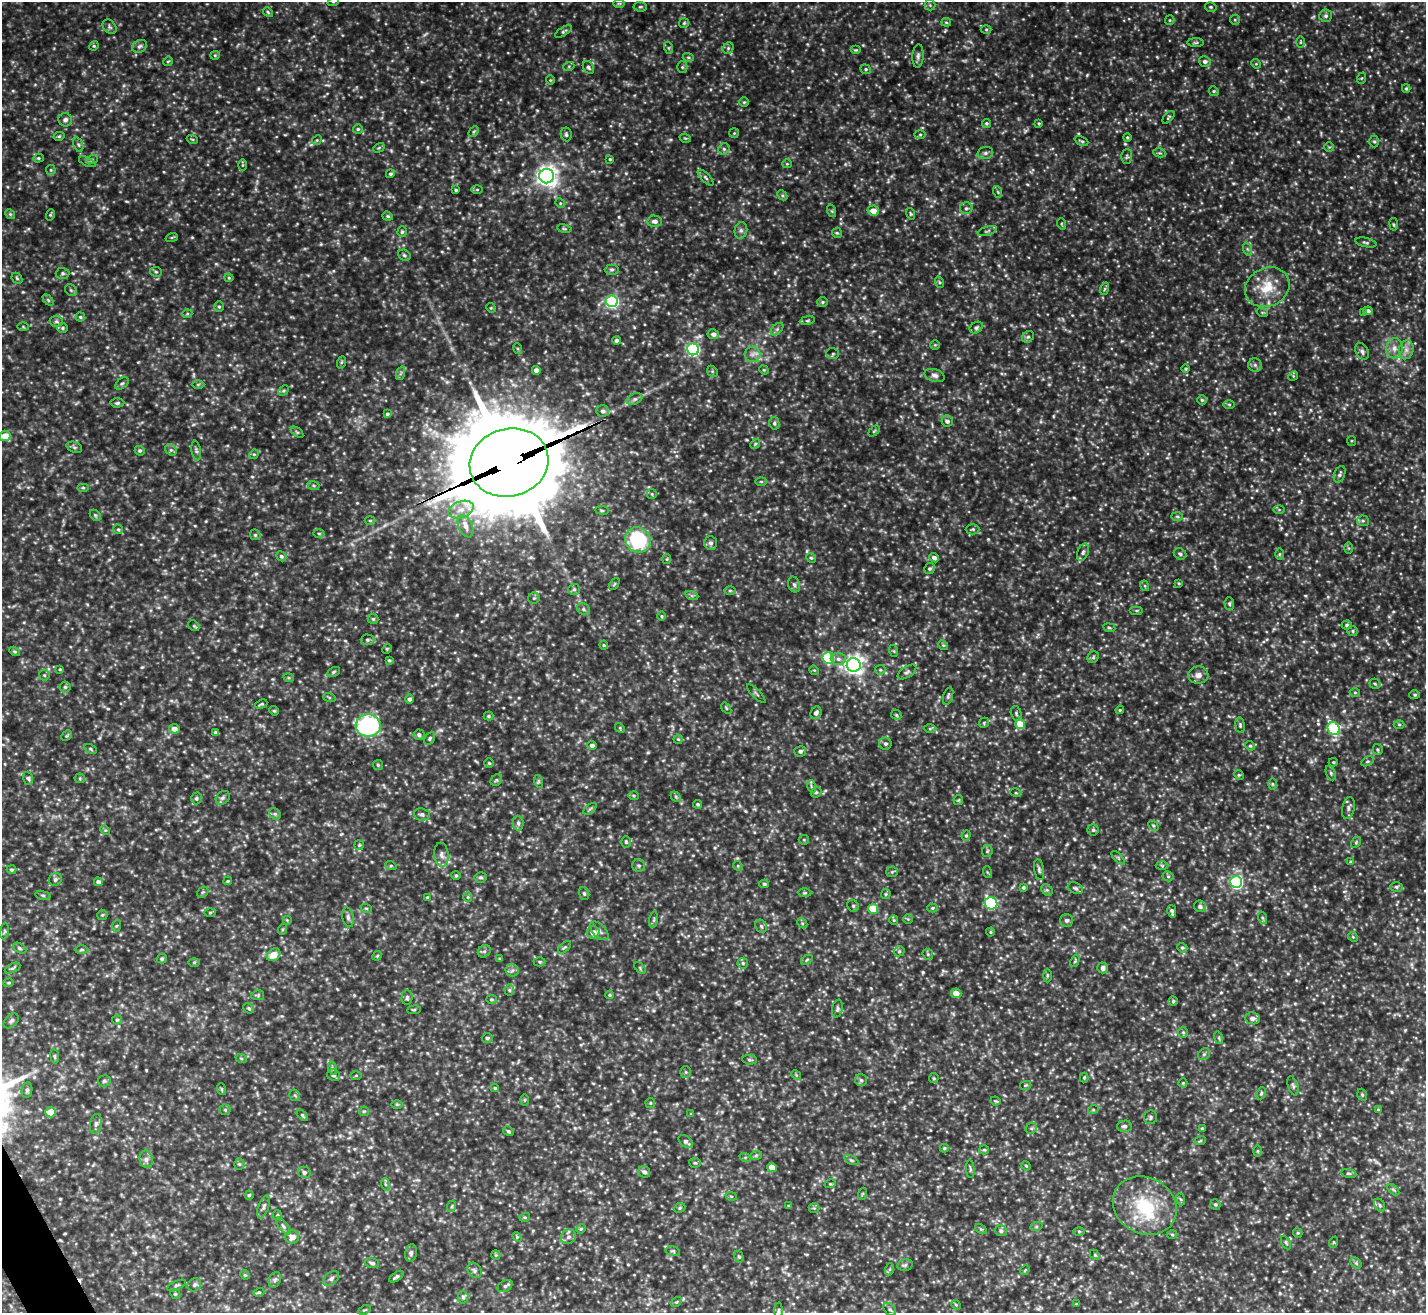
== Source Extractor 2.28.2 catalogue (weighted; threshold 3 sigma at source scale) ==
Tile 7 of 4 x 4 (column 3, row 2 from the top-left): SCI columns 2847-4270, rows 2775-4085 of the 5696 x 5683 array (HDU 1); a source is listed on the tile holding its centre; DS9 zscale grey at full resolution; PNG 1428 x 1315 px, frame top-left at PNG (2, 2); each listed source drawn as its Kron ellipse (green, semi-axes under 4 px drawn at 4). Shown black and unused: <1% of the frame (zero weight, under 3 of 5 exposures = <1% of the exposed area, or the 3 px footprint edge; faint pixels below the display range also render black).
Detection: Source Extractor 2.28.2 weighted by HDU 2 'WHT'; one run over the whole footprint, this tile lists its part. Background 0.232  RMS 0.028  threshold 0.126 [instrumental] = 3 sigma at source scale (4.5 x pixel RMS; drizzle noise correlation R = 1.50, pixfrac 1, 0.05/0.05 arcsec/px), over >= 5 px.
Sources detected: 643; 4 too faint to see at this stretch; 2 inside a brighter object's white glare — neither listed nor drawn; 3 inside a brighter listed object's ellipse — not listed separately; of the other 634, all 500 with FLUX_AUTO >= 2.84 (the completeness limit of this list) listed and drawn (134 fainter detections not listed), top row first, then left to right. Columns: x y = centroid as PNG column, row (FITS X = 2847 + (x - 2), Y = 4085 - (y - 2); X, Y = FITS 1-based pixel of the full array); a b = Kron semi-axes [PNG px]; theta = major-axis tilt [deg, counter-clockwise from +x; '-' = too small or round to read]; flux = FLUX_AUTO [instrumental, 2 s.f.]
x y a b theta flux
333 2 6 3 18 3.3
619 3 6 4 0 3.2
930 5 5 5 - 4.3
640 7 6 4 -6 4
1211 7 6 4 -14 3.9
268 12 5 4 - 3.5
1326 16 6 6 - 6.9
1170 20 5 4 - 3.5
1235 20 5 4 - 3.3
946 22 5 4 - 3
684 23 5 5 - 3.7
110 27 8 6 -49 6.1
986 29 5 3 - 2.9
563 31 9 4 33 5.3
1300 42 6 4 89 3
1196 43 8 4 1 4.3
94 46 5 4 - 3.3
140 46 8 6 31 7.1
669 48 6 4 -71 3.7
728 48 6 5 - 5.5
856 50 5 4 - 3.3
215 55 5 4 - 3.1
918 56 12 5 86 8.2
688 57 5 3 - 3
168 61 5 4 - 2.9
1205 61 6 5 - 7.8
1256 64 5 4 - 2.9
569 66 5 3 - 3
588 67 7 5 -57 6
682 67 5 5 - 4.2
866 69 5 4 - 4.4
1362 78 6 3 70 2.9
550 80 4 4 - 3
1406 88 4 3 - 3.4
1214 91 5 4 - 3.4
744 102 5 5 - 3.4
1168 117 8 3 49 3.5
65 120 7 6 - 9.6
986 123 4 4 - 4.1
1039 123 3 3 - 3.3
358 129 5 5 - 4
474 132 6 4 46 3.5
734 133 5 5 - 3.6
566 134 7 5 -81 5.3
920 135 5 4 - 3.7
59 136 5 4 - 3.9
1127 137 4 4 - 3.5
685 138 6 3 -17 2.9
192 139 5 3 - 2.9
317 140 5 4 - 3.5
1081 141 7 4 -24 4.1
1374 141 6 5 - 4.4
78 145 7 4 -70 5.1
1329 147 5 5 - 3.6
379 148 6 4 30 3.7
724 149 6 5 - 4.8
985 153 8 6 15 7
1160 153 6 4 -9 3.8
1127 156 7 5 88 5.3
38 158 5 4 - 4
610 159 4 3 - 3.1
92 160 6 3 20 3.6
87 162 9 4 -24 4.8
787 164 5 4 - 2.9
242 165 6 4 89 3
51 170 5 5 - 3.6
390 174 4 4 - 4.8
547 176 7 7 - 1700
706 178 10 4 -46 6
477 189 5 3 - 2.9
456 190 4 3 - 4
998 192 6 3 -71 3.6
782 195 6 4 -45 4
560 203 5 4 - 3.1
966 208 6 6 - 6.5
832 211 6 4 -71 3.7
873 211 5 5 - 25
10 214 5 4 - 3.8
911 214 6 4 -73 3.2
50 215 6 4 71 3.3
388 216 5 4 - 3.7
655 221 7 6 - 11
1062 224 6 3 -71 3
1394 224 6 3 -81 3.4
564 229 7 3 -9 3.6
741 230 8 6 76 8.6
987 231 10 4 18 5.8
402 232 5 4 - 3.9
837 233 5 5 - 3.8
172 237 6 4 19 3.1
1366 242 11 4 -12 5.8
1247 249 7 4 -71 4.8
404 255 6 5 - 5
612 270 7 5 2 5.5
156 272 6 5 - 4.1
62 273 7 5 0 5.8
17 278 6 4 -47 4.1
229 278 4 4 - 3
939 282 6 3 -71 3.4
1267 287 23 19 25 72
1104 289 6 4 70 4.2
71 290 6 5 - 4.7
48 300 6 4 -45 3.7
612 301 6 6 - 480
823 302 5 5 - 4.5
219 307 5 4 - 4
491 308 5 4 - 2.9
1368 311 4 4 - 8.2
1262 312 6 3 -18 3.1
1364 312 4 4 - 2.9
187 314 5 3 - 2.9
80 317 4 4 - 3.7
807 320 7 4 9 4.1
56 321 6 5 - 6
23 327 6 4 -2 2.9
62 328 5 5 - 4.2
976 328 7 5 32 6.3
777 329 7 4 45 5.5
713 334 5 5 - 11
1028 337 6 5 - 5.3
617 341 4 4 - 8.7
935 345 4 4 - 3.1
1394 348 10 8 77 17
518 349 5 3 - 3.4
693 349 6 6 - 440
1406 350 10 7 75 14
1362 351 9 6 -63 8.5
752 354 8 8 - 13
833 354 6 5 - 4.6
342 362 6 4 70 3.6
1255 365 7 6 - 7.4
1186 369 4 4 - 3.5
536 370 4 4 - 13
764 370 5 4 - 2.9
712 371 6 4 -46 4.2
401 373 7 4 70 5
935 375 10 6 -17 9.5
1293 376 5 4 - 3.2
122 383 8 5 39 5
198 384 6 4 1 3.6
283 391 6 4 44 3.6
635 399 8 5 26 7.2
1202 400 5 4 - 3.8
117 403 7 4 3 5.4
1229 404 6 4 -1 4.2
603 411 6 6 - 8.4
387 414 4 3 - 4.1
947 421 6 5 - 9.2
774 423 6 5 - 5.7
874 431 6 4 45 3.3
297 432 7 4 -36 3.7
5 436 5 5 - 36
1351 441 5 4 - 3.1
755 444 5 4 - 3.7
74 447 8 5 -19 6
171 450 6 5 - 5.6
140 451 5 4 - 5
196 451 10 4 -82 5.9
254 454 5 4 - 3.1
509 463 40 34 16 43000
1340 474 9 5 69 6.8
761 482 6 4 -1 3.6
313 485 6 4 -18 4.1
83 488 6 4 0 3.3
652 494 5 5 - 3.7
461 510 13 8 20 28
602 510 7 3 -8 3.5
1279 510 6 4 -1 3.3
95 515 6 4 -45 4.4
1177 517 6 4 -2 3.7
370 520 5 3 - 3.4
1363 521 6 5 - 5.3
466 526 12 7 -66 19
118 529 5 4 - 3.6
973 529 7 5 1 4.8
319 533 6 4 -2 3.5
255 535 6 5 - 4.3
638 540 13 12 - 210
711 543 7 6 - 8.4
1349 548 6 4 -89 3.2
1083 552 9 5 68 7.4
1180 554 6 5 - 5.9
1279 554 6 4 89 3.8
281 556 5 4 - 5
811 558 5 4 - 3.8
934 558 5 4 - 8.7
667 559 5 4 - 3.2
930 568 5 5 - 5.7
1179 583 4 3 - 2.8
614 584 7 3 53 3.4
794 584 8 6 -72 6.6
1145 586 5 3 - 2.9
574 589 6 5 - 5.1
730 590 6 4 0 3.6
692 596 6 4 -19 4.9
534 598 5 5 - 4.3
1229 604 6 4 -86 4.5
583 609 7 5 -37 5.4
1137 610 7 3 0 3.7
661 616 5 3 - 2.9
373 619 5 5 - 4.3
1347 625 5 4 - 4.4
194 626 6 4 -43 4.3
1109 628 6 3 -9 3.3
1353 631 5 5 - 4.2
367 640 7 5 -1 4.9
604 645 4 4 - 3
943 645 5 4 - 3.6
387 649 5 4 - 2.9
15 651 6 4 -32 3.6
894 651 6 4 -71 3.1
1093 657 6 5 - 4.3
828 658 6 5 - 210
838 659 7 6 - 9.5
389 660 3 3 - 3.9
854 665 7 7 - 1200
60 669 4 3 - 2.8
814 670 5 4 - 2.9
880 670 5 5 - 3.7
333 672 7 4 28 4.4
907 672 10 5 33 7.4
44 675 5 5 - 4
1198 675 10 8 4 16
289 678 5 3 - 3.1
1375 684 5 5 - 4.4
65 687 5 5 - 5.1
1355 692 5 3 - 3
756 694 12 3 -45 4.5
1415 695 5 4 - 4
948 696 9 4 73 5.3
329 697 6 4 -19 3.6
409 699 4 4 - 7.4
261 704 6 3 24 3.8
726 708 6 3 -54 2.9
1120 710 4 4 - 2.9
274 711 5 4 - 3.6
816 713 6 5 - 9.2
1016 713 7 5 -76 5.3
896 715 5 4 - 3.8
488 716 5 4 - 3.9
984 723 6 4 48 3.6
1020 724 5 4 - 64
1399 724 5 3 - 2.9
368 725 12 11 - 350
1240 725 8 5 -83 5.3
620 728 5 4 - 3.3
174 729 5 4 - 16
930 729 6 4 2 3.7
1334 729 6 6 - 260
215 732 4 3 - 4.5
419 735 5 5 - 7.3
67 736 6 4 45 3.4
430 738 7 4 61 4.8
678 739 4 4 - 3.1
885 744 6 6 - 6.6
592 745 5 4 - 8.4
1250 746 5 4 - 3.4
91 749 7 4 -28 3.8
1378 749 5 5 - 4.1
800 751 6 5 - 7.4
1368 761 7 4 30 4
1333 762 4 3 - 3.2
489 763 4 4 - 3.5
378 765 5 5 - 3.8
1331 773 7 4 -69 5.3
1239 775 5 4 - 2.9
28 778 7 5 -71 4.8
80 778 5 5 - 3.7
496 780 6 5 - 4.6
538 781 6 4 -72 3.9
1272 784 6 4 -89 3.5
811 786 6 4 -72 4
816 792 6 4 42 3.9
1016 793 5 3 - 2.9
634 796 5 4 - 3.5
676 797 6 4 -45 3.7
196 798 6 5 - 5.1
223 798 7 6 - 7.1
958 800 5 5 - 3.2
698 804 4 4 - 4.1
1348 808 11 6 77 8.7
590 809 8 4 37 4.9
275 814 6 5 - 4.7
422 814 8 6 -6 8.2
518 823 7 5 -89 6.9
1153 826 6 4 -44 3.7
105 830 5 4 - 3.1
1093 830 5 5 - 5.4
966 835 5 4 - 3.8
804 840 5 5 - 3.5
626 842 6 4 -88 3.8
1356 842 6 4 57 3.2
359 845 5 4 - 3.3
987 851 6 5 - 4.3
441 855 12 7 -83 12
1118 858 8 3 -45 4
1350 862 4 3 - 2.9
391 866 6 3 -19 3.3
639 866 6 6 - 6.1
738 866 5 4 - 3.4
1162 866 6 4 -2 4
11 870 5 4 - 4.8
1039 870 10 5 -81 6.7
892 872 6 5 - 4.2
987 872 6 3 -71 2.9
456 875 4 4 - 3.3
1168 876 5 5 - 4.2
480 877 6 5 - 5
55 879 7 6 - 7
228 881 4 3 - 3.2
98 882 4 4 - 9.1
1236 882 6 6 - 420
764 884 5 4 - 3.9
1023 887 4 4 - 4.5
1396 887 6 4 1 4.7
1075 888 8 5 -25 6.7
1047 890 6 5 - 5
203 892 6 4 43 4.2
584 893 6 5 - 5.7
805 893 7 3 0 4.1
886 894 5 4 - 3.6
43 895 8 4 -9 4.6
427 897 3 3 - 2.9
468 897 5 4 - 3.3
991 903 6 6 - 370
853 906 6 5 - 4.8
1200 906 6 5 - 8.6
366 908 6 3 -18 3
932 908 5 4 - 3.4
873 909 5 5 - 69
1172 911 6 3 -78 6.9
210 912 6 4 2 3.2
102 915 5 5 - 3.8
348 917 10 5 -78 7.6
1263 918 6 4 -70 4.2
908 919 5 4 - 3
287 920 5 5 - 3.3
654 920 8 4 81 4.9
894 920 5 4 - 3.1
1066 920 6 6 - 7.4
802 923 5 4 - 4.5
116 926 6 4 71 3.5
761 926 7 5 -62 5.2
283 929 5 3 - 3.1
4 931 8 4 82 4.4
599 931 11 6 -46 9.8
593 932 6 6 - 23
990 932 4 4 - 3
1353 937 5 4 - 3.2
565 947 8 4 42 4.4
19 948 7 4 -28 5.1
1182 948 5 4 - 4.6
81 950 7 3 0 4.1
484 951 7 5 42 6
899 951 6 4 46 3.6
928 954 6 5 - 4.3
274 955 7 5 38 30
377 956 5 4 - 2.9
162 959 5 5 - 4.7
500 959 4 3 - 3
807 960 6 4 34 4.1
1075 961 6 4 65 3.8
194 962 6 4 1 3.6
540 962 6 4 -1 3.8
743 963 5 5 - 5.1
12 968 8 4 26 5.2
640 968 7 4 -47 4.1
1103 968 5 5 - 11
512 970 6 6 - 7.5
1047 975 7 3 -90 3.5
9 983 5 4 - 3.8
509 990 5 5 - 4.5
956 993 5 5 - 21
258 995 6 5 - 4.1
610 995 4 4 - 3.1
407 997 7 5 88 5.4
491 999 5 4 - 3.6
1173 1001 4 4 - 3.9
249 1008 6 4 -43 3.9
837 1009 9 5 78 6.2
414 1010 6 3 8 3.1
1252 1018 7 6 - 12
117 1020 5 4 - 3.5
11 1021 9 6 45 7
1183 1032 5 5 - 4.2
487 1038 5 4 - 4.8
1219 1038 6 4 -73 4.3
1204 1054 6 5 - 5.5
55 1056 7 3 -82 4.1
241 1058 6 3 -19 3.4
750 1060 7 4 -4 4.8
332 1068 7 4 -71 4.6
686 1072 5 5 - 4.2
334 1075 7 5 -28 6.4
356 1075 6 4 2 3.2
796 1075 5 4 - 3.7
934 1078 5 5 - 3.4
1084 1078 5 4 - 3.2
861 1080 6 6 - 5.6
104 1081 6 5 - 5.1
1183 1083 4 4 - 3
1026 1085 5 4 - 3
1293 1086 10 5 -72 6.4
495 1088 4 4 - 3.4
221 1089 6 4 -71 3.3
27 1090 8 5 81 6.9
1261 1093 6 4 69 4.3
295 1095 6 5 - 4.5
1362 1095 6 4 -70 4.4
525 1100 5 3 - 3
995 1101 5 3 - 3.3
650 1103 5 5 - 3.5
397 1104 6 4 0 3.5
225 1110 5 5 - 3.9
1093 1110 5 3 - 2.9
1378 1110 4 4 - 3.3
364 1111 5 4 - 3.3
51 1112 5 5 - 41
691 1114 4 4 - 3.1
303 1115 7 3 -49 3.7
1150 1117 7 6 - 6.1
96 1124 10 6 81 8.4
1124 1126 7 6 - 9
1031 1128 6 5 - 4.7
1202 1128 4 3 - 3
508 1131 5 4 - 4.7
1200 1141 6 3 19 2.8
686 1142 8 5 -40 8.7
944 1148 4 3 - 4.1
984 1150 5 4 - 3.3
1258 1151 6 4 90 3.4
756 1155 6 4 19 4.4
745 1157 6 4 -18 3.5
146 1159 9 6 -77 11
851 1160 7 4 -27 4.5
695 1163 6 5 - 4.4
239 1164 5 5 - 3.9
1026 1166 5 4 - 3.1
772 1168 5 4 - 28
970 1169 9 3 -85 4.3
304 1172 6 5 - 7.5
644 1172 6 5 - 8
1349 1173 7 3 -9 4.6
385 1184 6 4 -72 4.6
830 1184 6 3 17 3
1393 1190 7 4 -44 4.6
862 1194 6 4 71 3.2
249 1195 4 4 - 3.6
731 1196 6 3 -18 3.5
1180 1199 6 4 -69 3.9
1215 1204 5 5 - 4.4
1380 1205 7 5 -60 5.5
452 1206 6 3 71 4
789 1206 3 3 - 3.1
1145 1206 33 28 -29 160
264 1207 12 5 70 9
680 1208 6 4 24 4
814 1208 5 5 - 4.1
277 1215 5 4 - 3.4
525 1217 5 3 - 3.2
283 1226 10 4 -51 7.9
1036 1227 6 4 19 4.1
581 1229 5 4 - 3.6
981 1229 6 4 -32 3.6
1001 1231 6 5 - 7.1
1079 1231 6 4 -1 3.3
1298 1233 5 4 - 3.2
1172 1234 5 3 - 3.3
292 1237 7 6 - 21
517 1237 5 4 - 3.2
568 1237 8 7 - 11
1334 1242 6 3 71 3
1286 1243 7 4 -63 3.8
673 1251 7 4 -15 5
411 1253 8 6 79 7.3
496 1255 5 4 - 3
1095 1255 6 4 -45 3.2
739 1257 6 4 -73 4.1
372 1263 7 5 -16 7.5
1356 1263 6 4 -46 4.2
905 1265 8 5 12 6.5
890 1269 6 4 71 3.9
475 1270 8 6 -55 7.7
1025 1270 5 4 - 3.3
245 1275 5 4 - 3.3
397 1277 8 4 34 7
331 1278 9 6 39 8.1
275 1280 8 6 68 7.4
176 1285 10 4 23 5.4
194 1285 7 6 - 7.1
505 1286 8 5 30 7.4
259 1292 5 4 - 3.4
175 1294 5 4 - 4.2
463 1297 6 5 - 5.9
676 1302 6 4 32 3.4
1077 1304 4 3 - 2.9
956 1305 5 4 - 3.3
890 1309 7 5 -48 5.8
364 1310 6 3 25 3
779 1311 8 4 89 4.5
Overlapping masked pixels (flux is a lower limit): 1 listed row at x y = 509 463
Isophote crosses this tile's border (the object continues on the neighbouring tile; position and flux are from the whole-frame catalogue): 3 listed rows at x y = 333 2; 1211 7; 5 436
Unlisted compact peaks at least as high as the median listed source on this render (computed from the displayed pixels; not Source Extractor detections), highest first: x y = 1281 528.